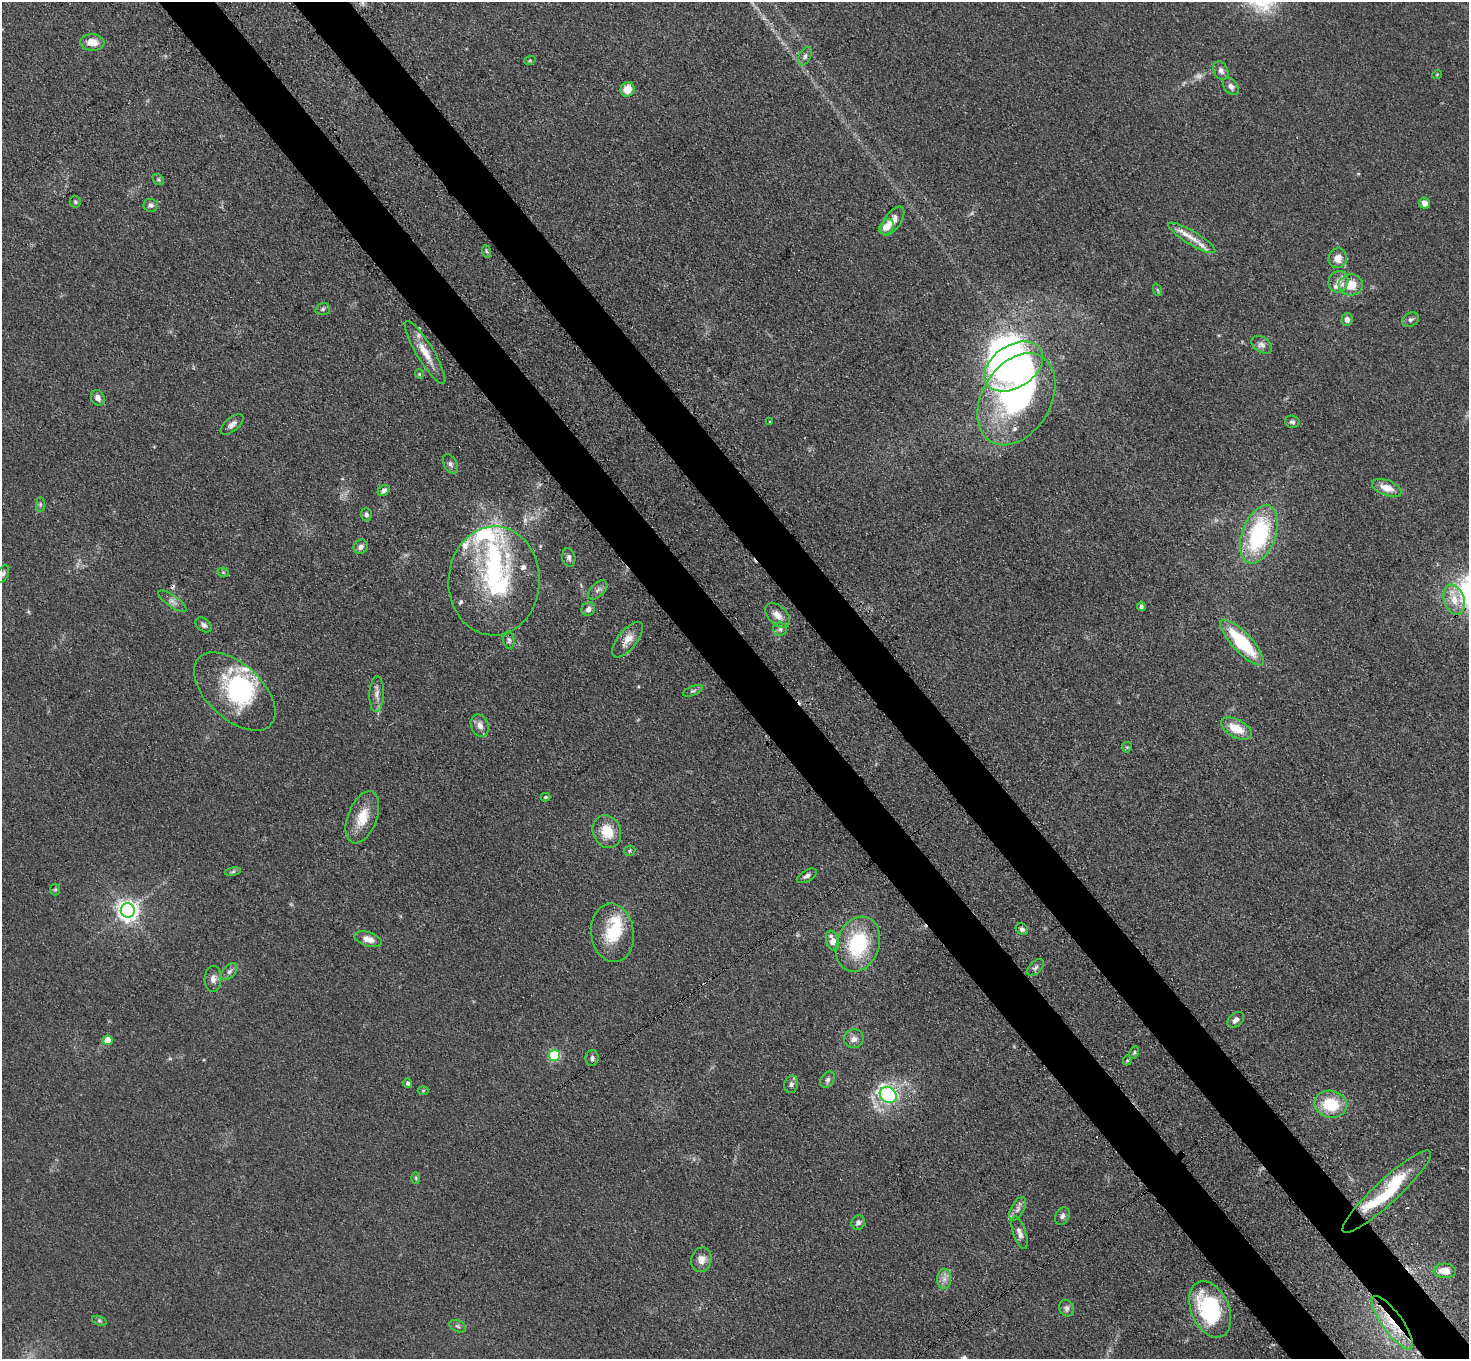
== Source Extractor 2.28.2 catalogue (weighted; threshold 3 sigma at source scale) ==
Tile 6 of 4 x 4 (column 2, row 2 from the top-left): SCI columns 1548-3014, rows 3074-4430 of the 6030 x 6006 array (HDU 1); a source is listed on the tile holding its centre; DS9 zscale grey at full resolution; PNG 1471 x 1361 px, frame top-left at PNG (2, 2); each listed source drawn as its Kron ellipse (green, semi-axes under 4 px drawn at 4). Shown black and unused: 8% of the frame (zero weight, under 3 of 4 exposures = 7% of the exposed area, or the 3 px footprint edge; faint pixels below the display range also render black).
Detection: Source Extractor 2.28.2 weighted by HDU 2 'WHT'; one run over the whole footprint, this tile lists its part. Background 0.102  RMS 0.0072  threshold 0.0324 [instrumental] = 3 sigma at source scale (4.5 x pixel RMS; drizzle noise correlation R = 1.50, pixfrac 1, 0.05/0.05 arcsec/px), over >= 5 px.
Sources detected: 120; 3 too faint to see at this stretch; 3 inside a brighter object's white glare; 1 cosmic-ray / hot-pixel residue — neither listed nor drawn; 11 inside a brighter listed object's ellipse — not listed separately; the other 102 listed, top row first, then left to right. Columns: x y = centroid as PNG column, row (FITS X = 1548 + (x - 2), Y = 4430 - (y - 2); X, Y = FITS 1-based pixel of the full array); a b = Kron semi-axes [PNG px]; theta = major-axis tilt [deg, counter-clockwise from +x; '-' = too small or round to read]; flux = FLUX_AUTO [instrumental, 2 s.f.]
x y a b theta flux
92 42 12 8 -2 8.3
805 56 10 5 67 2.4
530 60 6 3 19 0.91
1221 71 10 7 -62 3.2
1437 74 5 3 - 0.6
1231 86 9 6 -50 3.1
628 89 7 7 - 9.3
159 180 6 5 - 1.2
75 202 6 5 - 1.3
1425 203 6 5 - 4.8
151 205 7 6 - 2.4
893 221 17 8 55 6.4
886 227 8 6 54 8.4
1192 238 27 6 -31 9.8
486 251 6 4 -70 1.2
1338 258 10 9 - 7.7
1338 282 11 9 66 5.3
1351 285 12 10 4 14
1158 290 6 4 -69 1.1
323 309 7 5 16 1.8
1347 320 6 5 - 3.1
1411 320 9 6 30 2.2
1262 345 11 7 -34 3.4
425 352 36 8 -59 14
1014 366 32 21 33 190
419 374 5 4 - 0.88
98 398 8 6 -65 3.2
1016 399 50 34 58 160
770 422 3 3 - 0.6
1292 422 7 6 - 2
232 424 14 6 40 3.7
450 464 10 6 -62 2.6
1387 488 15 7 -21 8.8
384 490 6 5 - 2.6
40 504 7 4 -90 1.1
366 514 6 5 - 2.5
1259 534 30 17 70 81
361 547 7 6 - 3.1
569 557 9 6 -79 2.4
223 572 6 3 -19 0.84
3 574 9 5 64 1.8
494 581 54 45 88 100
598 590 12 6 45 3
1454 600 15 10 -72 11
172 601 16 5 -34 3.5
1141 606 5 4 - 1.6
588 609 7 6 - 3.8
777 615 15 9 -43 7.2
203 625 9 6 -41 2.7
780 629 6 6 - 2
509 640 9 5 -83 1.8
627 640 21 9 52 8.1
1242 642 30 9 -47 50
693 691 10 4 23 1.7
235 692 49 27 -43 74
377 694 18 7 88 5
480 725 11 8 -67 4.6
1236 728 17 9 -27 15
1127 747 5 5 - 0.86
546 797 5 4 - 0.91
362 817 27 14 69 16
607 832 17 14 -70 17
630 851 6 5 - 1.2
233 872 8 4 9 1.3
807 876 11 5 30 2.4
55 890 6 5 - 0.93
128 910 7 7 - 490
1022 929 6 5 - 1.9
612 933 29 21 -83 29
368 939 14 7 -17 6.7
833 941 10 6 -73 6.9
858 944 28 21 70 54
1035 967 10 5 46 2.1
229 971 10 6 45 2.6
213 979 13 8 87 4.2
1236 1020 9 6 42 3
854 1039 10 9 - 4.3
108 1040 5 5 - 13
1134 1052 6 4 63 1.2
554 1056 5 5 - 71
592 1058 8 6 81 2.3
1127 1060 5 4 - 0.95
827 1080 9 6 57 2.2
408 1083 5 4 - 1.7
791 1084 9 7 75 2.5
423 1090 5 3 - 0.78
888 1095 9 7 -38 130
1331 1104 16 13 -12 28
416 1178 6 4 -88 0.9
1387 1192 59 12 43 51
1018 1209 13 6 61 3.2
1062 1216 9 6 60 2.5
858 1223 7 6 - 2.5
1019 1233 17 6 -71 4.2
701 1260 12 10 76 6.5
1445 1271 11 7 -3 10
944 1279 10 7 90 4
1067 1308 8 7 - 2.6
1210 1309 30 19 -66 75
99 1321 7 4 -19 1.2
1392 1323 32 10 -54 24
458 1326 9 5 -27 1.7
Overlapping masked pixels (flux is a lower limit): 1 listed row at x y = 1392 1323
Isophote crosses this tile's border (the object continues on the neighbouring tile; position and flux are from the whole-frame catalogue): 1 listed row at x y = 3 574